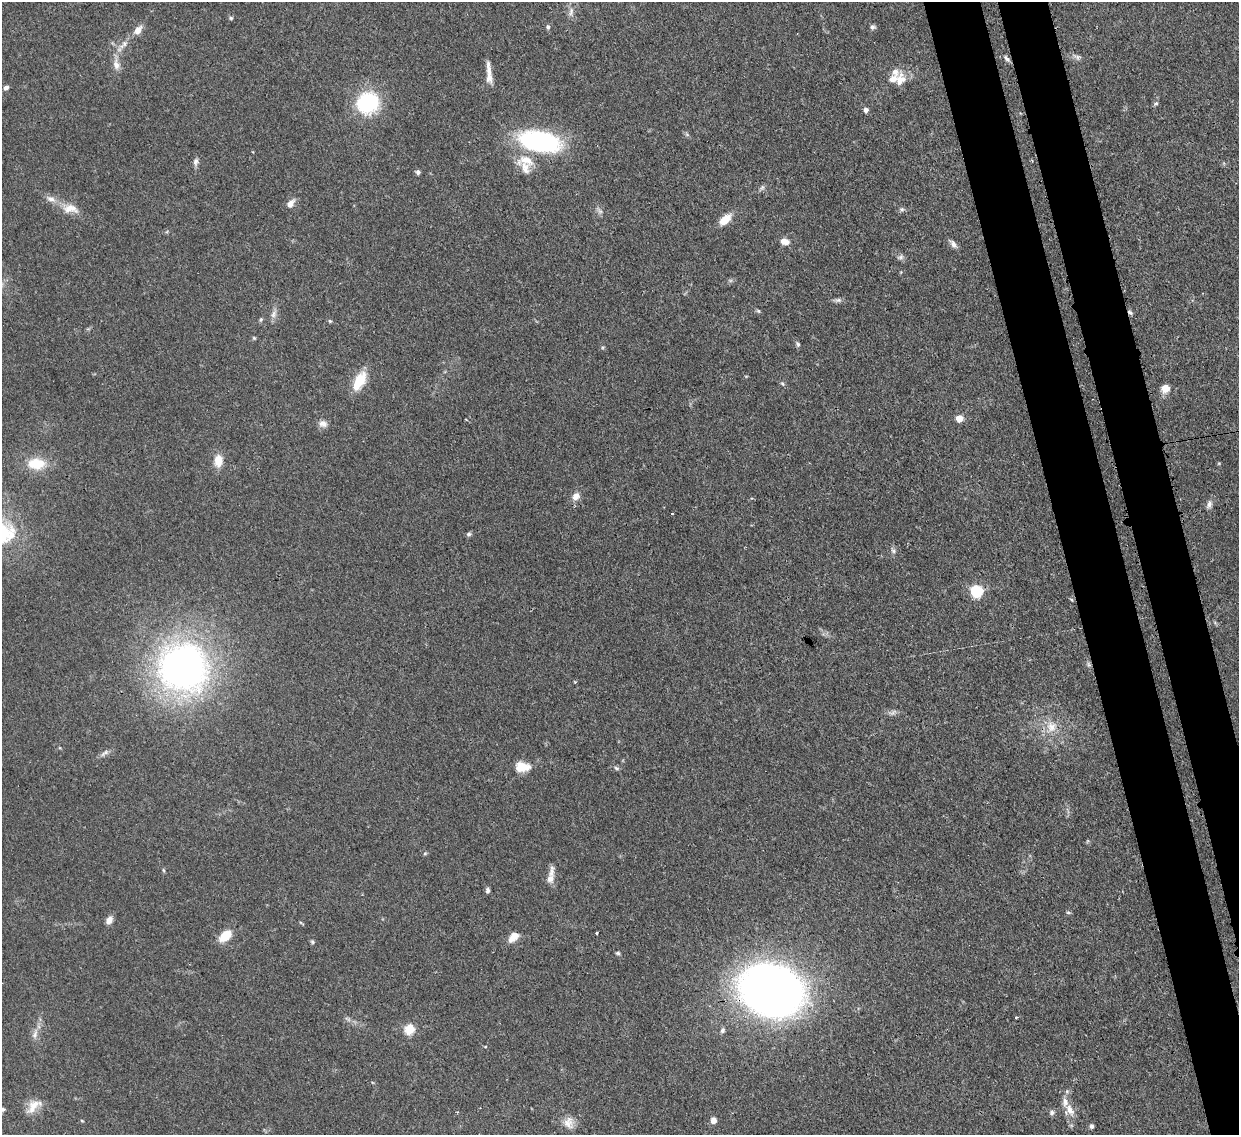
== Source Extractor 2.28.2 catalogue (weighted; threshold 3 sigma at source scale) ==
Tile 6 of 4 x 4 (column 2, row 2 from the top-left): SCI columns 1313-2549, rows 2485-3617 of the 5105 x 5088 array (HDU 1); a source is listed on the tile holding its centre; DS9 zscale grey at full resolution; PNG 1241 x 1137 px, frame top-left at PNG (2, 2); no overlay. Shown black and unused: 8% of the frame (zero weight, under 3 of 4 exposures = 9% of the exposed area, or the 3 px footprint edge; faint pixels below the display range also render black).
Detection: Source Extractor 2.28.2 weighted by HDU 2 'WHT'; one run over the whole footprint, this tile lists its part. Background 0.146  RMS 0.0052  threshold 0.0234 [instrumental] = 3 sigma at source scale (4.5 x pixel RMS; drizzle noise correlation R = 1.50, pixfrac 1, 0.05/0.05 arcsec/px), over >= 5 px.
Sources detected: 89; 1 too faint to see at this stretch — not listed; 6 inside a brighter listed object's ellipse — not listed separately; the other 82 listed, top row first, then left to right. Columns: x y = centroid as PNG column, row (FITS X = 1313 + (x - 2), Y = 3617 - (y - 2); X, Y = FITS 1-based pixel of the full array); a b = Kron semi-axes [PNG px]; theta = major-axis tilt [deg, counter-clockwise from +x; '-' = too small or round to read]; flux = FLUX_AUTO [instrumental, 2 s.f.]
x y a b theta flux
571 12 13 6 81 2.3
231 18 5 4 - 0.81
548 27 6 5 - 1.1
873 27 7 6 - 1.2
138 30 10 7 51 4.3
124 44 16 6 47 3.6
1077 57 11 5 -20 1.9
1006 58 10 5 -49 1.6
116 65 16 9 -78 4.1
489 69 28 6 -83 4.5
900 80 16 12 45 6.3
6 88 6 5 - 1.7
368 103 22 20 36 41
1156 103 7 4 29 0.9
866 110 5 5 - 2
540 141 33 15 -10 92
526 160 29 15 -12 11
196 162 11 6 80 1.9
418 172 5 5 - 1.3
762 187 6 5 - 1.2
51 199 13 7 -17 3.3
290 204 12 7 53 3.3
70 209 23 12 -4 7.1
902 209 7 6 - 1.2
600 211 7 6 - 1.5
725 220 14 7 41 8.5
785 241 10 7 -16 4.4
953 244 12 6 -56 2.2
901 257 8 7 - 1.5
838 300 11 6 5 1.5
758 311 6 5 - 0.77
1130 312 8 4 -51 1.2
273 314 12 7 65 2.5
261 320 7 4 70 0.8
330 321 5 4 - 0.64
254 338 5 4 - 0.62
798 344 7 5 -85 0.98
359 381 22 11 62 14
782 383 7 4 -57 0.8
1165 388 5 5 - 17
959 418 5 5 - 13
323 424 11 8 -11 2.9
218 461 13 9 86 7.4
36 464 19 12 1 14
576 496 10 9 - 3.5
1209 504 10 6 66 2.1
672 514 3 2 - 0.78
469 534 7 5 3 1.1
893 551 6 5 - 1.1
977 591 6 6 - 71
1072 600 5 3 - 0.53
1088 664 7 4 -71 0.96
183 667 50 48 -46 230
575 682 4 4 - 0.47
1051 727 16 15 - 8.2
104 753 14 5 37 2
522 767 18 11 -4 8.5
616 768 8 4 -27 1
425 853 5 4 - 0.73
163 870 6 3 -70 0.64
551 872 19 7 79 3.6
487 891 6 4 88 1.3
1068 912 7 4 -16 0.77
109 920 10 7 54 3
596 933 3 2 - 0.78
225 936 17 10 41 8.4
513 937 14 9 46 5
312 942 6 5 - 0.79
618 953 5 4 - 0.86
771 990 38 31 -15 510
1016 1017 3 3 - 0.63
409 1029 5 5 - 32
722 1030 8 6 72 1.4
35 1034 12 7 62 2.8
33 1106 23 11 43 6.9
2 1109 7 5 2 1.3
1070 1110 15 10 -61 5.5
1052 1113 7 6 - 1.4
713 1120 6 6 - 3
82 1121 5 3 - 0.48
569 1123 16 12 -78 5.2
1091 1126 5 5 - 1.3
Overlapping masked pixels (flux is a lower limit): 2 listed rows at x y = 1130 312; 771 990
Isophote crosses this tile's border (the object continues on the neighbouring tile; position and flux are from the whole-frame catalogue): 1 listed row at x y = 2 1109